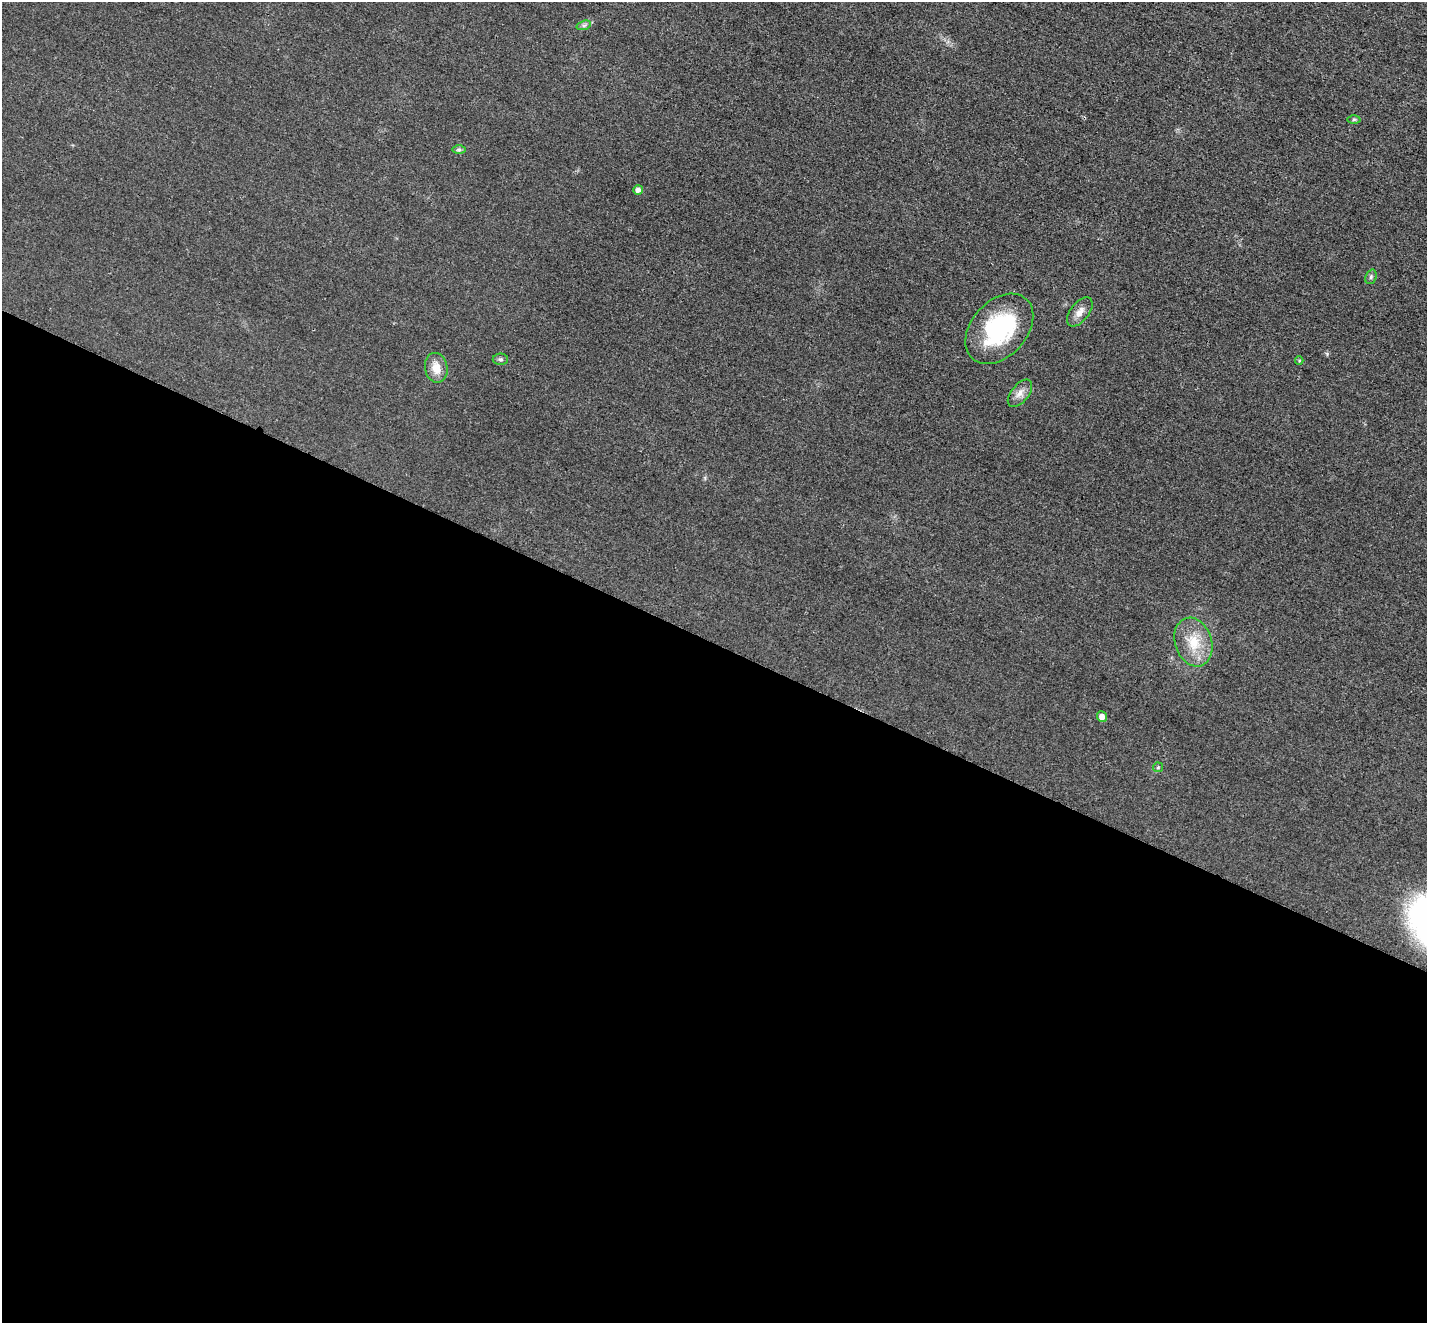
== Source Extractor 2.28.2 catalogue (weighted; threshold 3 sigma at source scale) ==
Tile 14 of 4 x 4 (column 2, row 4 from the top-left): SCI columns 1444-2868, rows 300-1620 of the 5735 x 5745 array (HDU 1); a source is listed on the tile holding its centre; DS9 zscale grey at full resolution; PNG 1429 x 1325 px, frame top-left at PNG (2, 2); each listed source drawn as its Kron ellipse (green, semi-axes under 4 px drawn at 4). Shown black and unused: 51% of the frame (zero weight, under 3 of 4 exposures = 2% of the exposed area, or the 3 px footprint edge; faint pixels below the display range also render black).
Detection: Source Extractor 2.28.2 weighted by HDU 2 'WHT'; one run over the whole footprint, this tile lists its part. Background 0.0182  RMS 0.0051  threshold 0.023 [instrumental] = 3 sigma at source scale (4.5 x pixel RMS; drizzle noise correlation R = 1.50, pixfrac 1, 0.05/0.05 arcsec/px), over >= 5 px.
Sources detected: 14; all 14 listed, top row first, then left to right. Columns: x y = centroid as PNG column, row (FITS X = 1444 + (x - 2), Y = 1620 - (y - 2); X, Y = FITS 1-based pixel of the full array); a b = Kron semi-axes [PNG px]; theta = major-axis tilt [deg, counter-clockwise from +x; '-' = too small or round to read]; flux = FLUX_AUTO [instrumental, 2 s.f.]
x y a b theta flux
584 25 7 4 19 1.1
1354 119 6 4 1 0.73
459 150 7 4 -1 0.94
638 190 5 5 - 2.2
1371 277 7 5 69 1.1
1080 312 17 9 52 4.1
999 329 40 27 48 48
500 359 7 5 0 1.1
1299 361 4 4 - 0.56
436 368 15 11 -78 6.5
1020 393 16 8 51 3.7
1193 642 25 18 -71 14
1102 717 5 5 - 2.7
1158 767 5 5 - 0.64